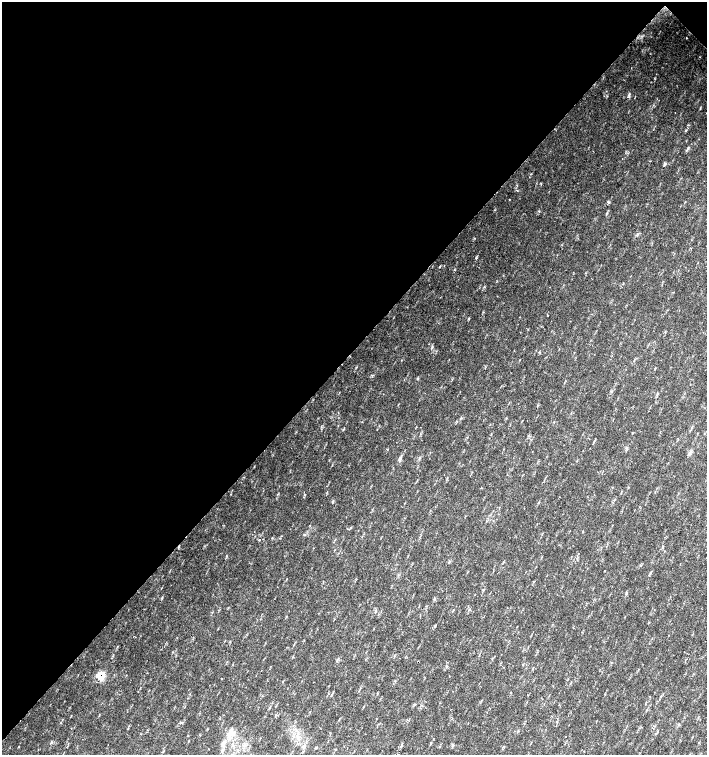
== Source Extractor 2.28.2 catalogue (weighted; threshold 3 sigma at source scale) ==
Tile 2 of 4 x 4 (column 2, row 1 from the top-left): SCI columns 1635-3043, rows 4518-6023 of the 6023 x 6029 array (HDU 1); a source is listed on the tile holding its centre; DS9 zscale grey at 2 x 2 block average (1 PNG px = mean of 2 x 2 image px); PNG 709 x 757 px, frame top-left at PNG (2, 2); no overlay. Shown black and unused: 47% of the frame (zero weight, under 2 of 3 exposures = <1% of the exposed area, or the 3 px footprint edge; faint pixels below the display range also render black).
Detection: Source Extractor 2.28.2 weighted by HDU 2 'WHT'; one run over the whole footprint, this tile lists its part. Background 0.0337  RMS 0.0041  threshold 0.0184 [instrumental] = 3 sigma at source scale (4.5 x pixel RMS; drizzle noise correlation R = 1.50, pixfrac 1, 0.0396/0.0396 arcsec/px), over >= 5 px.
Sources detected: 28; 1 cosmic-ray / hot-pixel residue — not listed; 1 inside a brighter listed object's ellipse — not listed separately; the other 26 listed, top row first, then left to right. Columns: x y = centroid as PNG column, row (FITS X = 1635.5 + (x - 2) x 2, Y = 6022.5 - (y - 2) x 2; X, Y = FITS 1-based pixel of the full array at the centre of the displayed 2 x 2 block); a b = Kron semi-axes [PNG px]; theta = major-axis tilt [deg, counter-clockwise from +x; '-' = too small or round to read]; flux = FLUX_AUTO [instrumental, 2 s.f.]
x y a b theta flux
686 38 2 2 - 0.51
629 94 4 2 - 1.1
622 159 2 2 - 0.33
665 163 3 2 - 1
517 190 3 2 - 0.66
608 202 3 3 - 0.96
440 267 4 2 - 0.63
484 287 3 2 - 0.52
548 316 2 2 - 0.64
432 347 3 2 - 0.82
611 391 3 2 - 0.64
491 435 4 2 - 0.52
690 453 3 3 - 1.3
400 459 7 3 75 2.4
582 532 2 2 - 0.98
259 540 3 2 - 0.9
605 571 2 2 - 0.58
483 590 3 2 - 0.79
162 598 3 2 - 0.67
469 609 3 2 - 0.67
102 675 11 10 - 9.8
332 694 4 2 - 0.76
230 733 9 4 36 4.6
566 736 2 2 - 0.32
316 747 3 2 - 0.78
398 754 2 2 - 0.85
Overlapping masked pixels (flux is a lower limit): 1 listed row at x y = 102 675
Isophote crosses this tile's border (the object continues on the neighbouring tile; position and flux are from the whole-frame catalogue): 1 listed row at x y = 398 754
Diffuse or blended objects may show on this block-average render without a row.